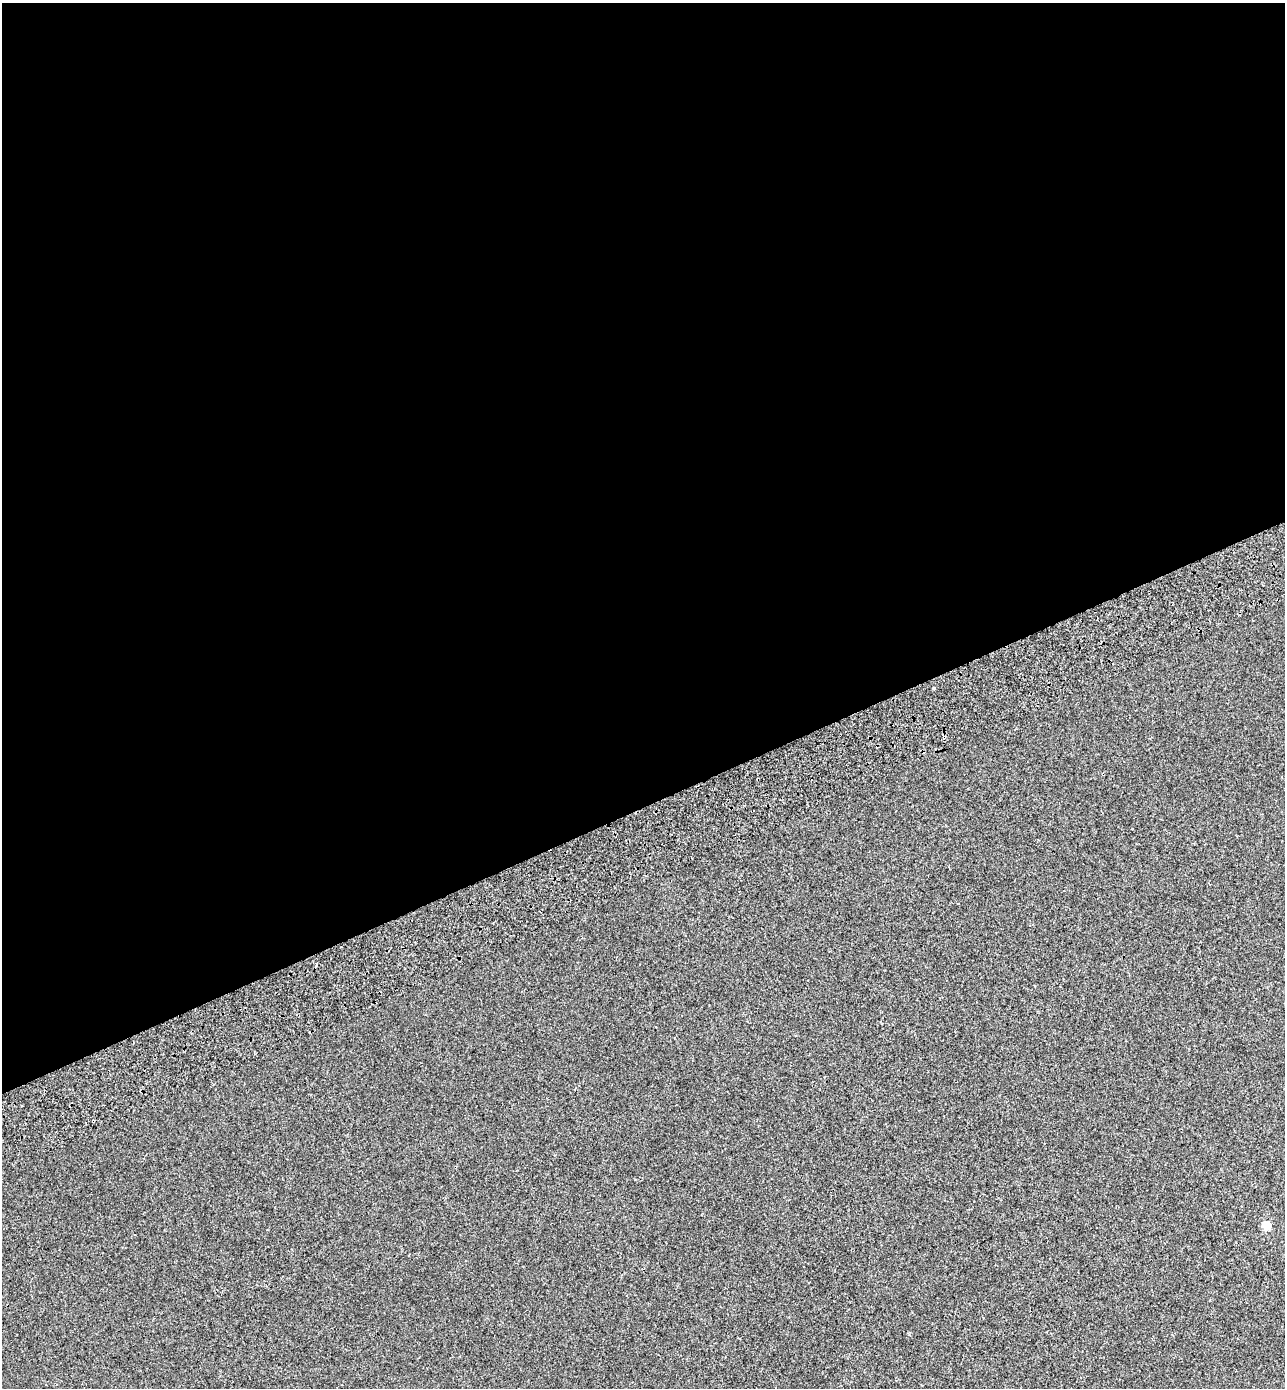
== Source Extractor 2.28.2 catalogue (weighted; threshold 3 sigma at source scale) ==
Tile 2 of 4 x 4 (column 2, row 1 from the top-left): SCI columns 1534-2816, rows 4255-5640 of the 5579 x 5738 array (HDU 1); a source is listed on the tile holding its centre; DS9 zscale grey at full resolution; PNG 1287 x 1390 px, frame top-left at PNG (2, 3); no overlay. Shown black and unused: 58% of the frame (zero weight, under 2 of 3 exposures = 7% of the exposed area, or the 3 px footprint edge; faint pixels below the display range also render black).
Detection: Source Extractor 2.28.2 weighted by HDU 2 'WHT'; one run over the whole footprint, this tile lists its part. Background -1.84e-04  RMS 0.0045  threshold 0.0203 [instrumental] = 3 sigma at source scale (4.5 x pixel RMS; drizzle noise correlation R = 1.50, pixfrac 1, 0.0396/0.0396 arcsec/px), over >= 5 px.
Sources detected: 5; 2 cosmic-ray / hot-pixel residue — not listed; the other 3 listed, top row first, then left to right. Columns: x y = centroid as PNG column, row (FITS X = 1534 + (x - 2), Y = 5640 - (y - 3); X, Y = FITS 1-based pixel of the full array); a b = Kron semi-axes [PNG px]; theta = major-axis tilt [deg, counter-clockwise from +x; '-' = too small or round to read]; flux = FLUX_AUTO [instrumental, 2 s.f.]
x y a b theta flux
934 689 3 3 - 0.84
316 965 4 4 - 0.57
1266 1225 5 5 - 14